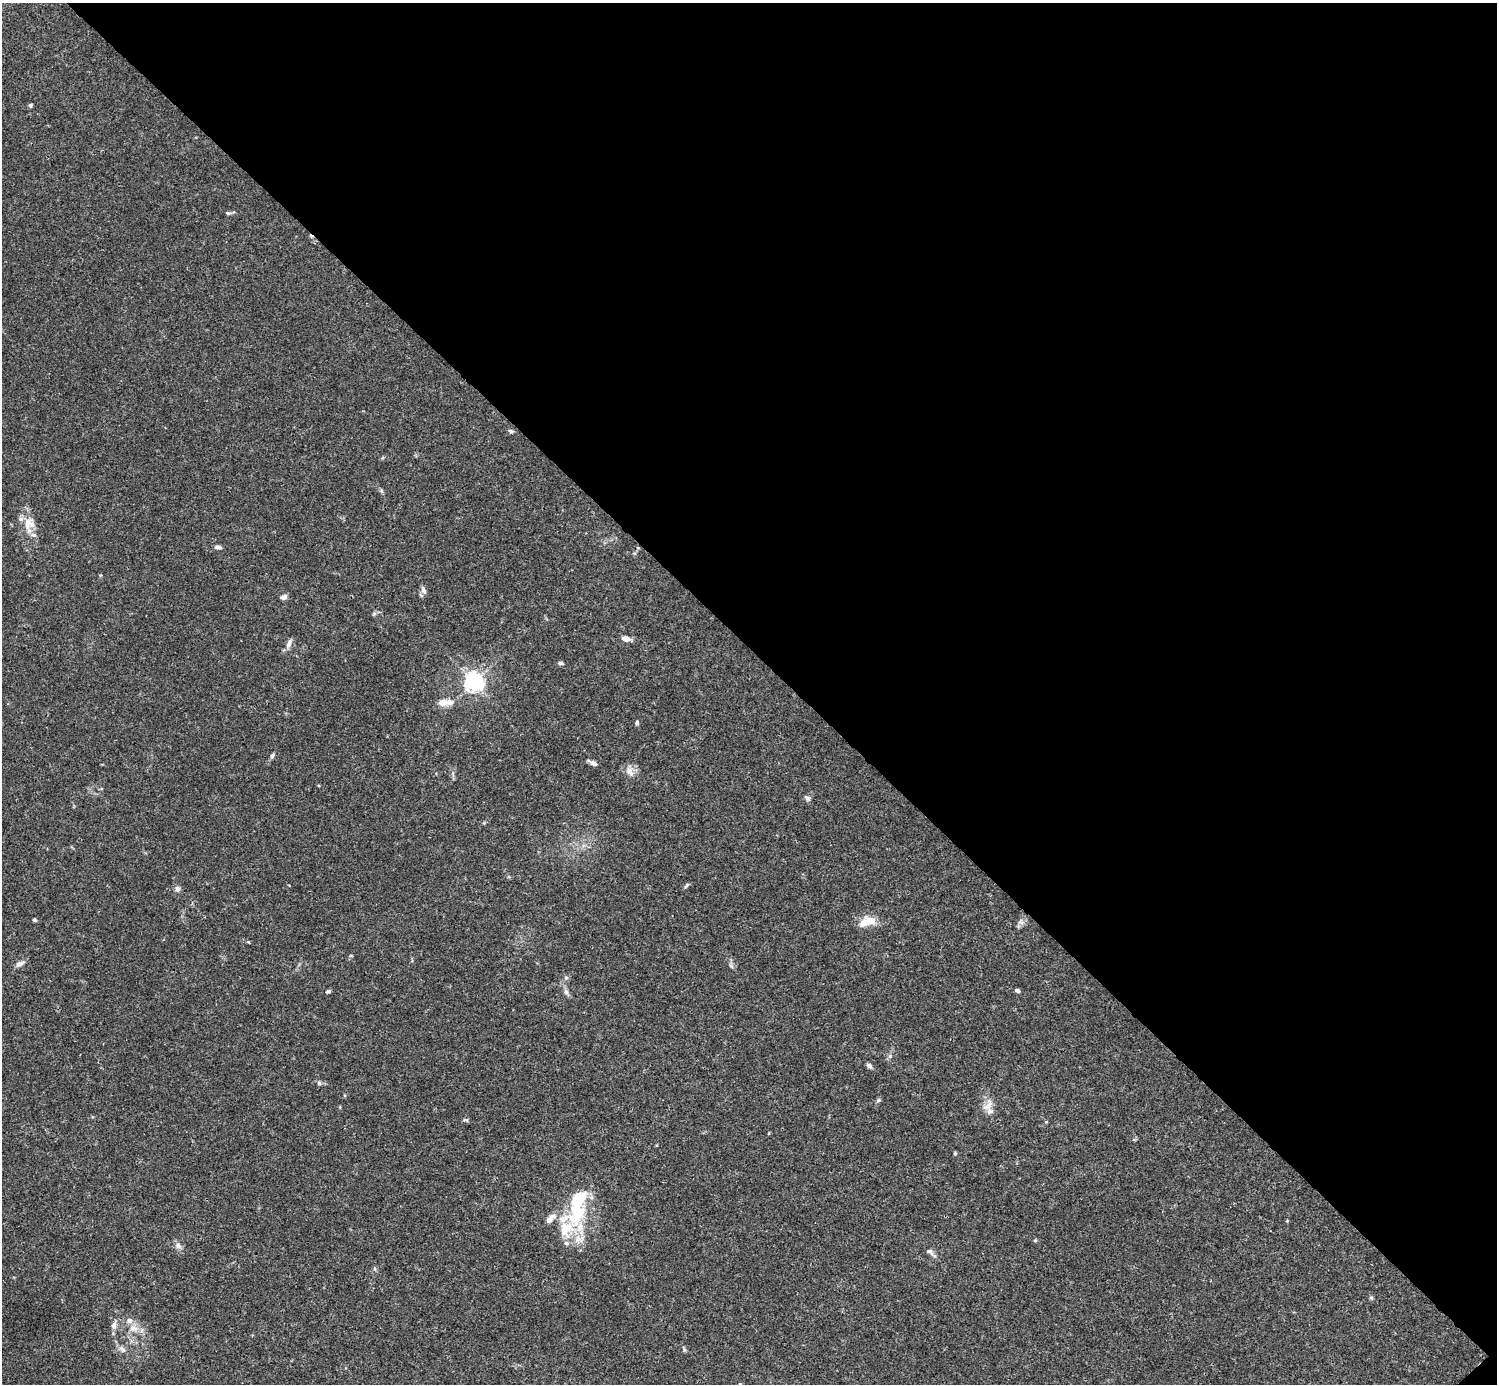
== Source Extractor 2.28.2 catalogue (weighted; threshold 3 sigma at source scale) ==
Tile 8 of 4 x 4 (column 4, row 2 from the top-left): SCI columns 4485-5979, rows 2920-4301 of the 5982 x 5981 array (HDU 1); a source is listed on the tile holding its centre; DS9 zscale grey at full resolution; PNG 1499 x 1386 px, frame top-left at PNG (2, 3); no overlay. Shown black and unused: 47% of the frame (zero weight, under 3 of 4 exposures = <1% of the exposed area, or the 3 px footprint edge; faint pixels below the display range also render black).
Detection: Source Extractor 2.28.2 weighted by HDU 2 'WHT'; one run over the whole footprint, this tile lists its part. Background 0.0165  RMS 0.0022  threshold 0.00972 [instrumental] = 3 sigma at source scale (4.5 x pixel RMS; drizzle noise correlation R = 1.50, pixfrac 1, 0.05/0.05 arcsec/px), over >= 5 px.
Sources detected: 58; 1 inside a brighter object's white glare — not listed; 11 inside a brighter listed object's ellipse — not listed separately; the other 46 listed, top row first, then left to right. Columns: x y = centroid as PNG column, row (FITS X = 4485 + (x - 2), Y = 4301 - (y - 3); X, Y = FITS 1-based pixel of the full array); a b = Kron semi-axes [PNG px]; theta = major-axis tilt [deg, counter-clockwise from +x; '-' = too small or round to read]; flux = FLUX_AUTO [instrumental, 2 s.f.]
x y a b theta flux
30 105 4 4 - 0.38
228 213 7 4 -1 0.36
511 431 7 5 -27 0.37
27 524 21 9 89 2.6
218 547 7 5 -10 0.72
423 590 11 5 -69 0.75
284 597 7 5 25 0.86
374 614 7 4 19 0.35
625 639 10 6 -11 1.2
289 644 13 6 70 0.94
560 663 7 4 -8 0.46
474 682 6 6 - 99
443 702 10 7 4 1.8
637 722 6 5 - 0.36
272 756 6 5 - 0.45
594 763 9 5 -26 0.84
629 771 14 9 -59 1.6
808 798 9 6 -30 0.54
686 885 10 2 55 0.28
177 889 7 6 - 0.74
34 920 5 4 - 0.27
871 920 19 11 -26 2.4
1021 922 10 4 -13 0.48
351 956 5 3 - 0.19
20 964 12 6 24 0.89
566 978 6 5 - 0.38
328 991 7 4 24 0.36
1017 991 5 4 - 0.47
566 992 7 6 - 0.56
890 1056 6 5 - 0.4
869 1066 7 5 -40 0.66
319 1083 6 5 - 0.37
879 1100 6 4 28 0.38
988 1105 17 8 49 1.6
466 1120 7 5 -1 0.35
955 1153 4 4 - 0.26
549 1220 10 7 51 1.3
1287 1221 5 3 - 0.16
566 1229 81 17 45 9.5
1035 1240 5 4 - 0.23
178 1245 9 7 -51 0.89
930 1252 12 6 -37 0.7
114 1325 10 7 -77 0.81
133 1328 11 9 -12 1.6
122 1349 11 7 -51 0.88
684 1350 6 5 - 0.32